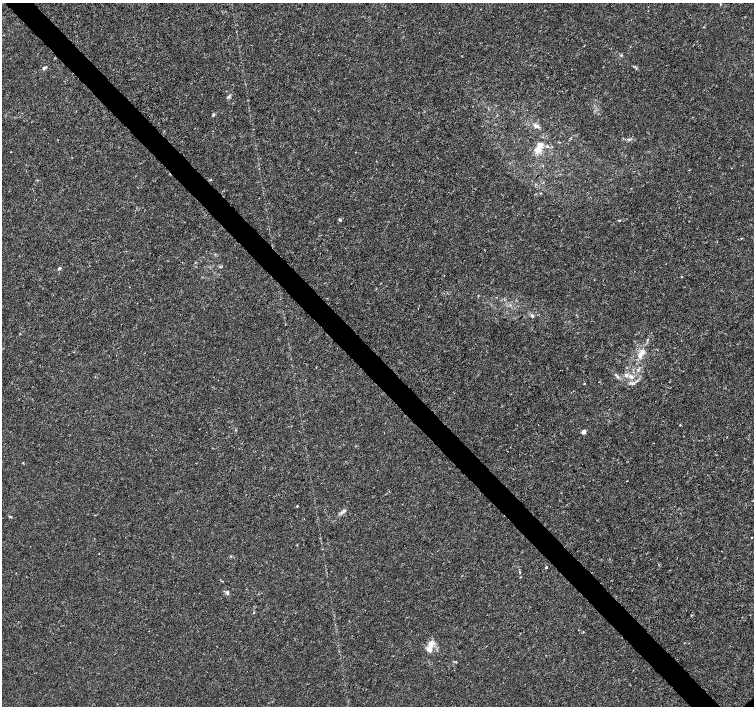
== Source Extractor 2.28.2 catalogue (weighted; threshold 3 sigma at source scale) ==
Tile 11 of 4 x 4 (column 3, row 3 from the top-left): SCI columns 3009-4512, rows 1558-2964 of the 6022 x 5995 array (HDU 1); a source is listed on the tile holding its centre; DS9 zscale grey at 2 x 2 block average (1 PNG px = mean of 2 x 2 image px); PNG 756 x 708 px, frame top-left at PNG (2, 3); no overlay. Shown black and unused: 4% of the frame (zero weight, under 3 of 4 exposures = <1% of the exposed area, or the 3 px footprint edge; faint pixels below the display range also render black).
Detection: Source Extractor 2.28.2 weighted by HDU 2 'WHT'; one run over the whole footprint, this tile lists its part. Background 0.00168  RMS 9.3e-04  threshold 0.00418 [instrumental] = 3 sigma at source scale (4.5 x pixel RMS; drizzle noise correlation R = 1.50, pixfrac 1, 0.0396/0.0396 arcsec/px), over >= 5 px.
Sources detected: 36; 5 inside a brighter listed object's ellipse — not listed separately; the other 31 listed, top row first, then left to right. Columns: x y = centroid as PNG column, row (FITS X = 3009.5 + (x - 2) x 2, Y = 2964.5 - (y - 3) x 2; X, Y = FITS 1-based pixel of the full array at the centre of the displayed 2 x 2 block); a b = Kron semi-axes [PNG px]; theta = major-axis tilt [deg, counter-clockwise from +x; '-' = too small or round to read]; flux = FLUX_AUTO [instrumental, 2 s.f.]
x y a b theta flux
621 55 3 3 - 0.2
43 68 4 4 - 0.37
228 96 4 3 - 0.33
213 115 5 2 - 0.21
535 126 5 4 - 0.69
629 140 3 2 - 0.18
540 145 14 6 66 1.7
547 146 4 3 - 0.22
11 152 2 2 - 0.087
210 180 3 2 - 0.15
340 219 4 3 - 0.29
619 220 4 2 - 0.19
741 238 3 2 - 0.11
59 268 3 3 - 0.42
681 276 2 2 - 0.11
532 316 4 4 - 0.46
642 351 7 6 - 0.97
617 377 3 3 - 0.26
631 377 7 4 -38 0.7
584 384 3 2 - 0.12
680 425 3 2 - 0.12
584 432 3 2 - 2.2
23 463 3 2 - 0.13
297 506 3 2 - 0.16
343 511 8 3 62 0.48
751 538 2 2 - 0.12
99 553 2 2 - 0.084
546 567 2 2 - 0.6
227 593 5 3 - 0.46
254 613 3 2 - 0.11
431 643 10 6 64 1.6
Diffuse or blended objects may show on this block-average render without a row.